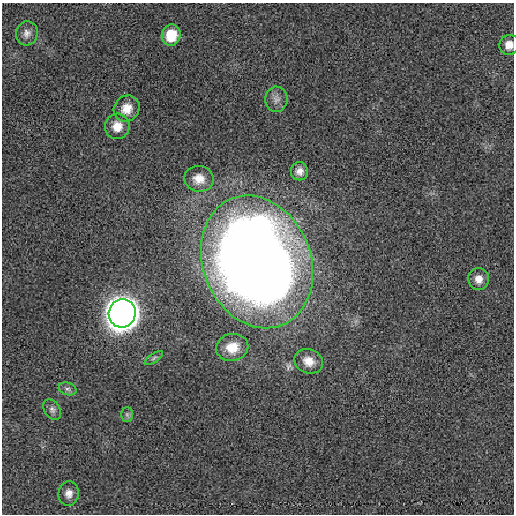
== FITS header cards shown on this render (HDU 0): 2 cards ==
NAXIS1  =                  512 / length of data axis 1
NAXIS2  =                  512 / length of data axis 2

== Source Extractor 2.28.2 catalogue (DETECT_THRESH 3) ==
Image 512 x 512 px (HDU 0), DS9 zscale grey, 1 PNG px = 1 image px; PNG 516 x 516 px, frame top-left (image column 1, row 512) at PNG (2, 3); each listed source drawn as its Kron ellipse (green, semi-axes under 4 px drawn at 4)
Background -5.78e-04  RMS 0.0038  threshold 0.0113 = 3 sigma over >= 5 px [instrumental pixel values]
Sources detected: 18; all 18 listed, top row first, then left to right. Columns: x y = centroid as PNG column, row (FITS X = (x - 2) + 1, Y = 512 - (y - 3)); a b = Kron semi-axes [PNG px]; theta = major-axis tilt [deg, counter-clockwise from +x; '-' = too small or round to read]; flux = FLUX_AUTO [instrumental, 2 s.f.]
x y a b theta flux
27 33 12 10 75 1.5
171 35 10 9 - 7.1
509 45 10 9 - 2.2
276 99 12 11 - 1.6
127 109 14 12 50 3.4
117 126 12 12 - 3.6
299 171 9 8 - 1.8
199 179 15 13 -10 3.3
257 262 68 54 -68 480
479 279 11 10 - 2.4
122 313 14 13 - 670
232 347 16 13 10 4.4
154 358 11 4 34 0.54
309 361 15 12 -23 3.2
68 389 9 6 -15 0.85
52 410 11 7 -57 1
127 414 7 6 - 0.59
69 493 12 10 85 1.9
At the frame edge (FLAGS 8, measured only in part): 1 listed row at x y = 509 45